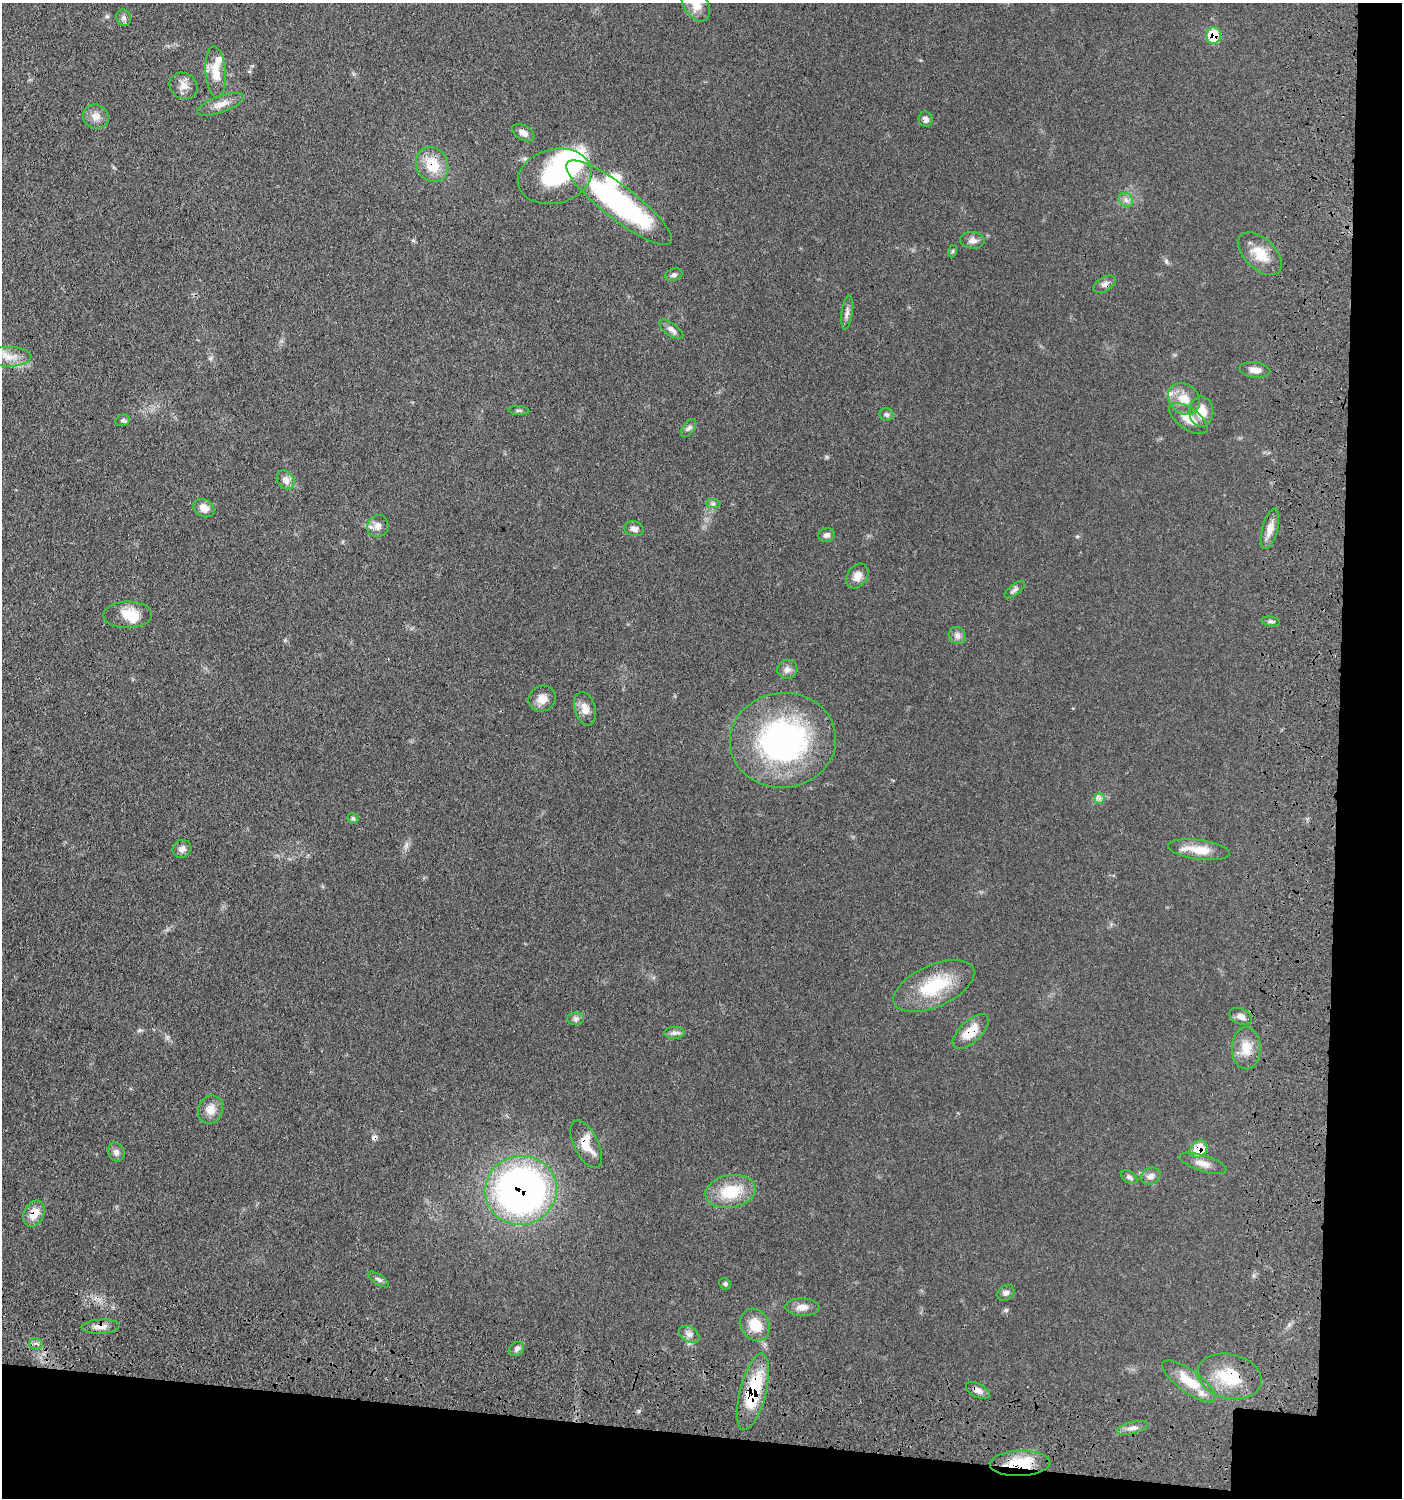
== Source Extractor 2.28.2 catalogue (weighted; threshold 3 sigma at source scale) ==
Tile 9 of 3 x 3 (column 3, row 3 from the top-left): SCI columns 3000-4399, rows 95-1590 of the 4709 x 4683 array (HDU 1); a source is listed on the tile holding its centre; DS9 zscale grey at full resolution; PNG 1404 x 1500 px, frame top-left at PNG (2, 3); each listed source drawn as its Kron ellipse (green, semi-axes under 4 px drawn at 4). Shown black and unused: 9% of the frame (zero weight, under 3 of 4 exposures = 9% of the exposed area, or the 3 px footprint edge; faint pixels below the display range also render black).
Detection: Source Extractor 2.28.2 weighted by HDU 2 'WHT'; one run over the whole footprint, this tile lists its part. Background 0.0597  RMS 0.005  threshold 0.0223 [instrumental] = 3 sigma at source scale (4.5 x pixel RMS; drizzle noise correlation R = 1.50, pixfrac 1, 0.05/0.05 arcsec/px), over >= 5 px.
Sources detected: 88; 3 inside a brighter object's white glare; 1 cosmic-ray / hot-pixel residue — neither listed nor drawn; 4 inside a brighter listed object's ellipse — not listed separately; the other 80 listed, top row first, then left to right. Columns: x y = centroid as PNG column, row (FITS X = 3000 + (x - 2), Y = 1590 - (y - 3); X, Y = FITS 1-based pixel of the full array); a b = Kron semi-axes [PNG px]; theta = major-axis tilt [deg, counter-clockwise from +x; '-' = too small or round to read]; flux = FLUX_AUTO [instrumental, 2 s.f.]
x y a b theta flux
696 4 19 12 -59 7.1
124 18 8 7 - 1.5
1214 35 8 7 - 15
216 72 26 10 -86 8.9
183 86 14 12 -33 3.9
221 104 24 8 20 4.7
96 116 13 12 - 3.6
926 119 8 7 - 2
523 133 12 7 -30 2.6
432 165 18 15 -61 13
555 176 37 27 14 43
1126 200 8 6 -44 1.8
619 203 65 16 -38 99
972 240 12 8 -5 2.6
953 251 6 4 71 0.61
1260 254 26 15 -44 10
674 275 9 6 19 1.3
1105 284 12 7 30 1.9
847 313 17 5 82 2.2
671 329 14 6 -36 2.5
9 357 22 10 0 6
1255 370 15 7 -7 3.4
1184 399 17 14 -45 7.8
519 410 10 4 -4 0.86
1201 412 15 12 -89 8
887 414 7 6 - 1.1
1188 419 22 10 -35 7.4
123 420 7 5 16 0.97
689 428 10 5 53 1.4
285 480 10 8 -55 3.1
713 504 7 4 -1 1
204 508 11 8 -30 3.9
378 526 11 10 - 3.2
634 529 10 7 -16 2.3
1270 529 21 8 75 4.8
826 535 8 6 12 1.6
857 576 13 9 56 3.9
1015 590 12 5 38 1.4
128 615 24 13 1 10
1271 621 9 4 -11 1.2
957 636 9 8 - 2.1
787 669 10 9 - 2.6
542 699 14 12 29 4.5
585 709 17 10 -72 4.5
783 740 53 47 7 120
1100 798 5 5 - 1.2
353 818 6 5 - 0.75
182 849 9 8 - 2.2
1199 850 31 9 -7 9.4
934 986 43 21 24 26
1241 1016 12 7 -25 2.7
576 1019 8 6 2 1.4
971 1032 22 10 43 9.4
674 1033 10 6 2 1.7
1246 1048 21 14 89 8.2
210 1110 14 12 70 4.8
586 1144 26 12 -64 10
1199 1149 9 7 42 13
116 1152 10 8 -68 2
1203 1163 24 8 -17 4.6
1151 1176 10 8 26 2.3
1129 1177 9 5 -35 1.3
521 1190 36 34 16 210
730 1191 25 16 10 17
34 1214 14 10 63 6.3
379 1279 12 4 -34 1.2
725 1284 6 5 - 0.82
1006 1293 9 7 38 1.7
802 1307 17 9 -1 3.7
755 1325 17 14 -59 10
101 1327 19 7 2 3.6
689 1334 11 7 -31 2.2
36 1344 7 5 -20 1.5
516 1349 8 6 32 1.5
1229 1376 32 22 -13 21
1189 1381 32 11 -36 13
978 1390 13 6 -27 2.7
753 1392 39 13 76 31
1133 1428 16 6 14 2.6
1020 1463 30 12 2 17
Overlapping masked pixels (flux is a lower limit): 13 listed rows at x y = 1214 35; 432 165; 1105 284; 971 1032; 586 1144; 1199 1149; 521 1190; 34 1214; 101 1327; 1229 1376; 978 1390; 753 1392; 1020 1463
Isophote crosses this tile's border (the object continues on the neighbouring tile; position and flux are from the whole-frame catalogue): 1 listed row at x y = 696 4